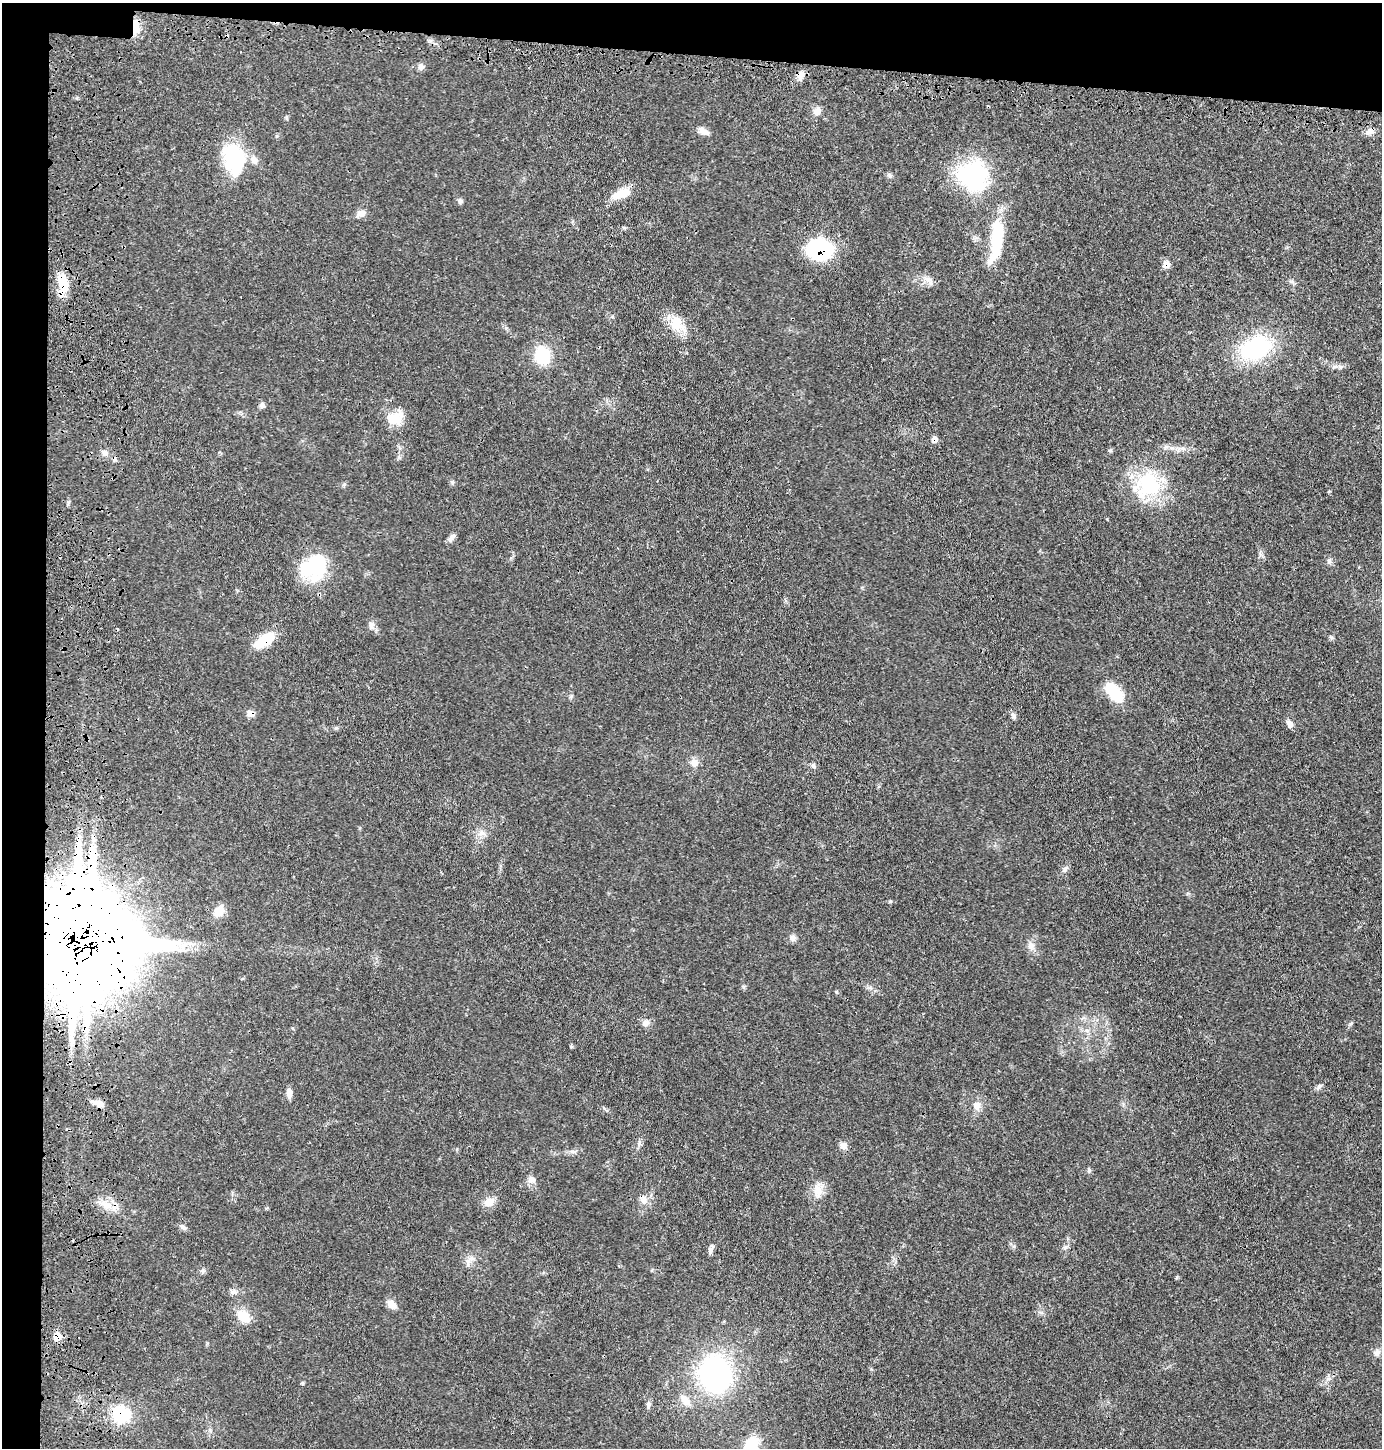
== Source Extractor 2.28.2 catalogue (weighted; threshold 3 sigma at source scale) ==
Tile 1 of 3 x 3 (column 1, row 1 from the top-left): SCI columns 189-1568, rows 2967-4412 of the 4555 x 4451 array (HDU 1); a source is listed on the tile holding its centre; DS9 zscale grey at full resolution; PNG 1384 x 1450 px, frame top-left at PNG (2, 3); no overlay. Shown black and unused: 7% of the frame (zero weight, under 3 of 4 exposures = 7% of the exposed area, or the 3 px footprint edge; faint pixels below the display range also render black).
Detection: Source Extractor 2.28.2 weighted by HDU 2 'WHT'; one run over the whole footprint, this tile lists its part. Background 0.0264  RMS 0.0028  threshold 0.0127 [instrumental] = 3 sigma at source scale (4.5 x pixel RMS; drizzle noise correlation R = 1.50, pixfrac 1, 0.05/0.05 arcsec/px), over >= 5 px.
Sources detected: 83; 1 inside a brighter object's white glare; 4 cosmic-ray / hot-pixel residue — not listed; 3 inside a brighter listed object's ellipse — not listed separately; the other 75 listed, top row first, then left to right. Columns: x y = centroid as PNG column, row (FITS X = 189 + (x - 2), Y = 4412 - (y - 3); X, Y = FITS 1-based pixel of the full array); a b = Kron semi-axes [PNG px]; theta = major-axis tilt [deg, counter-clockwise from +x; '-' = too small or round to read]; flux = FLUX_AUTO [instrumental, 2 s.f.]
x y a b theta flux
135 27 19 8 -89 3.6
421 67 9 8 - 0.97
800 75 13 9 42 1.8
817 111 11 9 52 1.8
704 131 15 8 -28 1.6
1369 132 11 8 22 1.6
234 159 30 20 -72 23
890 175 7 5 -46 0.58
973 175 30 28 -35 34
621 194 26 11 19 4.8
460 201 7 6 - 0.77
361 213 11 8 21 1.7
998 232 37 18 80 12
820 249 18 13 1 41
1166 264 10 9 - 1.6
928 279 13 6 -16 1.6
63 284 22 10 -85 8.8
677 324 27 17 -52 6.2
1256 348 32 22 23 28
542 356 18 15 -69 11
1340 367 7 6 - 0.71
262 405 8 7 - 0.88
394 418 20 14 14 6
934 439 8 7 - 1.2
1110 450 6 5 - 0.44
105 453 8 7 - 1.1
1148 485 33 30 66 21
68 503 7 4 72 0.47
451 538 13 6 49 1.1
1329 561 6 6 - 0.69
314 567 34 27 36 18
371 625 13 8 -78 1.3
264 641 22 10 35 9.5
1114 692 28 15 -50 8
250 714 11 9 -35 1.3
1013 715 10 6 -63 0.81
1289 724 10 7 -67 1.3
694 763 10 10 - 2
813 766 7 5 -46 0.57
482 833 12 9 -3 1.8
1064 869 9 7 48 0.91
219 911 16 11 57 3.1
792 938 9 8 - 1.1
75 945 30 21 -73 6300
1031 946 10 9 - 1.7
836 992 5 3 - 0.3
645 1023 9 9 - 1.4
571 1046 5 4 - 0.37
1319 1086 11 5 42 0.79
289 1093 11 7 -90 1.4
99 1103 12 8 -35 1.8
977 1106 12 11 - 2.2
639 1144 8 4 90 0.65
843 1145 10 10 - 1.4
531 1180 10 9 - 1.6
818 1191 20 11 -86 3.3
643 1200 12 8 90 1.7
489 1202 12 10 25 3
106 1205 19 10 -27 3.8
183 1227 11 6 -34 0.83
1065 1247 7 4 19 0.55
710 1250 9 7 79 0.96
468 1261 7 6 - 1.1
202 1271 6 6 - 0.6
233 1292 10 5 -10 0.9
391 1304 12 8 -43 2.2
243 1316 16 12 -48 5.4
57 1336 8 7 - 3.9
1377 1352 10 9 - 1.2
715 1374 30 26 -80 59
302 1383 5 4 - 0.34
685 1400 17 9 -55 2.9
648 1405 10 6 83 0.87
121 1414 18 17 - 13
751 1445 16 12 54 8.6
Overlapping masked pixels (flux is a lower limit): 12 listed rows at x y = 135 27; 800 75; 820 249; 1166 264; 63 284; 934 439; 264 641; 250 714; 75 945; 106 1205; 57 1336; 121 1414
Isophote crosses this tile's border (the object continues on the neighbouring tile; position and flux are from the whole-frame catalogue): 1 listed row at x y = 751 1445
Unlisted compact peaks at least as high as the median listed source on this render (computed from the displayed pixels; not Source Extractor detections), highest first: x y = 1089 1170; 452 482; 890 901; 1331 637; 1177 1277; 1014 1246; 506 328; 336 728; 612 316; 1328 1379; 571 696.